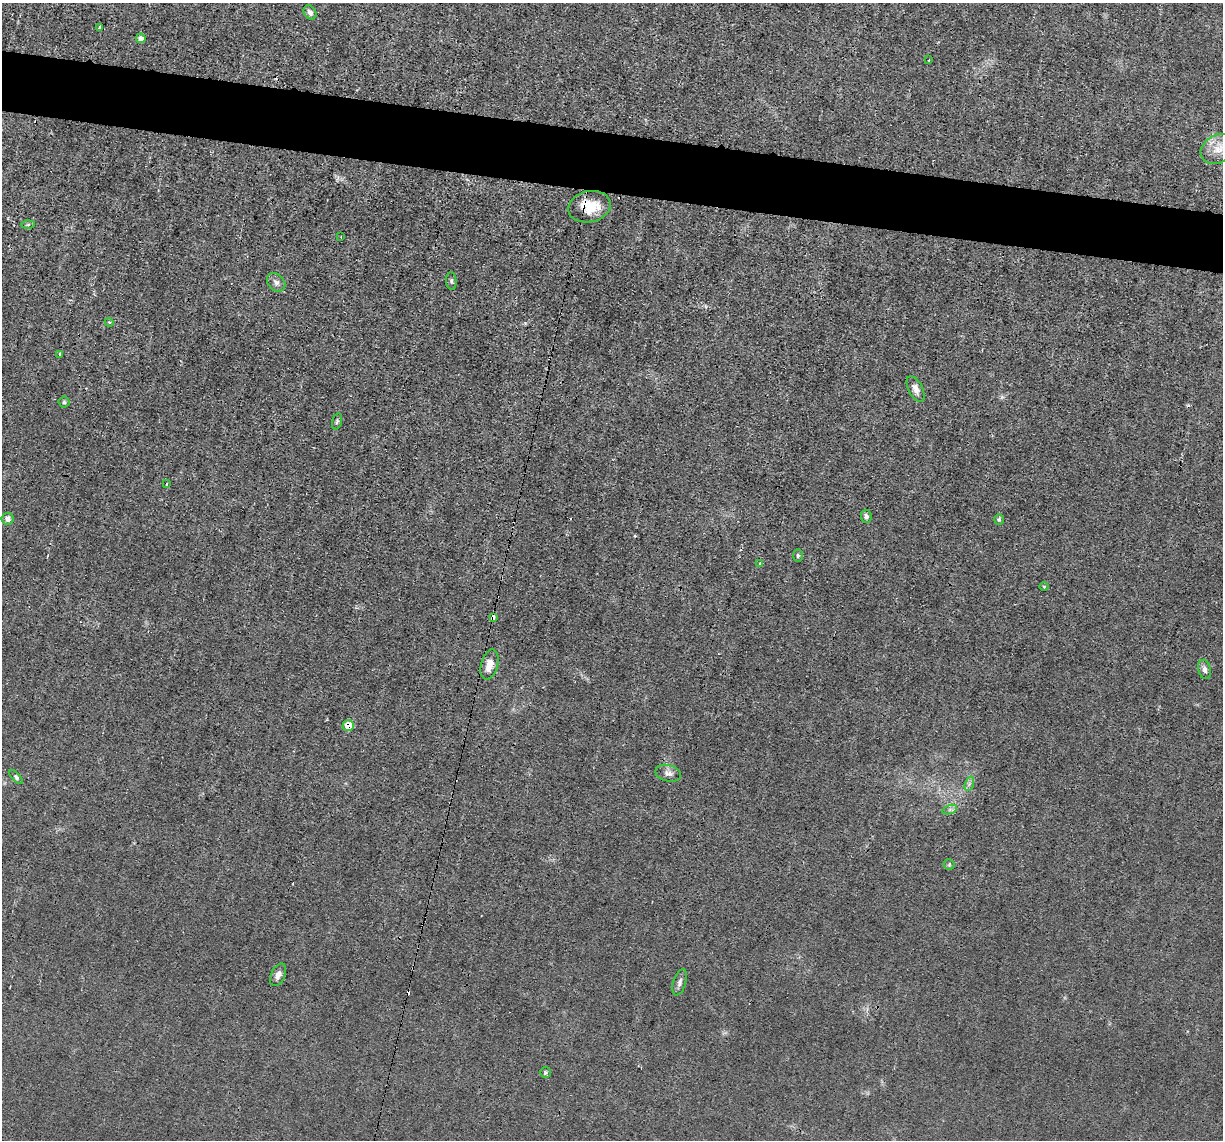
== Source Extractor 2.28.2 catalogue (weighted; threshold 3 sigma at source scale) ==
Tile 11 of 4 x 4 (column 3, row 3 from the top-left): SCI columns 2442-3662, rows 1375-2512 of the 4882 x 4908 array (HDU 1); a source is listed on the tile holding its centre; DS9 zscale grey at full resolution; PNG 1225 x 1142 px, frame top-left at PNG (2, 3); each listed source drawn as its Kron ellipse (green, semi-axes under 4 px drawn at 4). Shown black and unused: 5% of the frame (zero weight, under 3 of 4 exposures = <1% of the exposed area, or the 3 px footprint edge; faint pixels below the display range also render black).
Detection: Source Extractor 2.28.2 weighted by HDU 2 'WHT'; one run over the whole footprint, this tile lists its part. Background 0.012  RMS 0.003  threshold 0.0136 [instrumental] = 3 sigma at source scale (4.5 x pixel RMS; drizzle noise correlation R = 1.50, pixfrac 1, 0.05/0.05 arcsec/px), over >= 5 px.
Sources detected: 40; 5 cosmic-ray / hot-pixel residue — neither listed nor drawn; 1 inside a brighter listed object's ellipse — not listed separately; the other 34 listed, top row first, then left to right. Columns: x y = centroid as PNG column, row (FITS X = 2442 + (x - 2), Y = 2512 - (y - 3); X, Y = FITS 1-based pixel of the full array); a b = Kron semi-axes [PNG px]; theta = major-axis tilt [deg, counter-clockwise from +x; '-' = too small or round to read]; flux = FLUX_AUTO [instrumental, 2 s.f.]
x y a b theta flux
310 12 7 5 -55 1.2
99 27 3 2 - 0.46
141 38 5 4 - 1.9
929 60 3 2 - 0.25
1218 149 18 14 30 4.9
589 207 21 15 14 7.4
28 225 6 4 2 0.48
341 237 3 3 - 0.25
451 281 9 5 -85 0.72
276 282 10 8 -49 1.4
109 322 4 3 - 0.29
60 354 3 3 - 0.48
916 389 14 7 -63 1.8
64 402 5 5 - 0.51
337 421 8 4 74 0.58
167 484 3 3 - 0.36
866 516 6 5 - 0.91
8 519 6 6 - 1.4
999 520 5 5 - 0.49
798 555 6 5 - 0.52
760 563 4 3 - 0.53
1044 587 5 3 - 0.25
493 617 4 3 - 3.4
489 665 15 8 74 3.5
1204 669 10 6 -77 1.4
348 725 6 5 - 5.5
668 773 13 8 -14 1.6
16 777 9 4 -47 0.63
969 784 7 4 72 0.84
950 809 7 4 19 0.73
949 864 5 5 - 0.45
278 975 12 7 65 1.8
680 982 13 6 73 1.2
545 1073 5 5 - 0.53
Overlapping masked pixels (flux is a lower limit): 3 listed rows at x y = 589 207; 493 617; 348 725